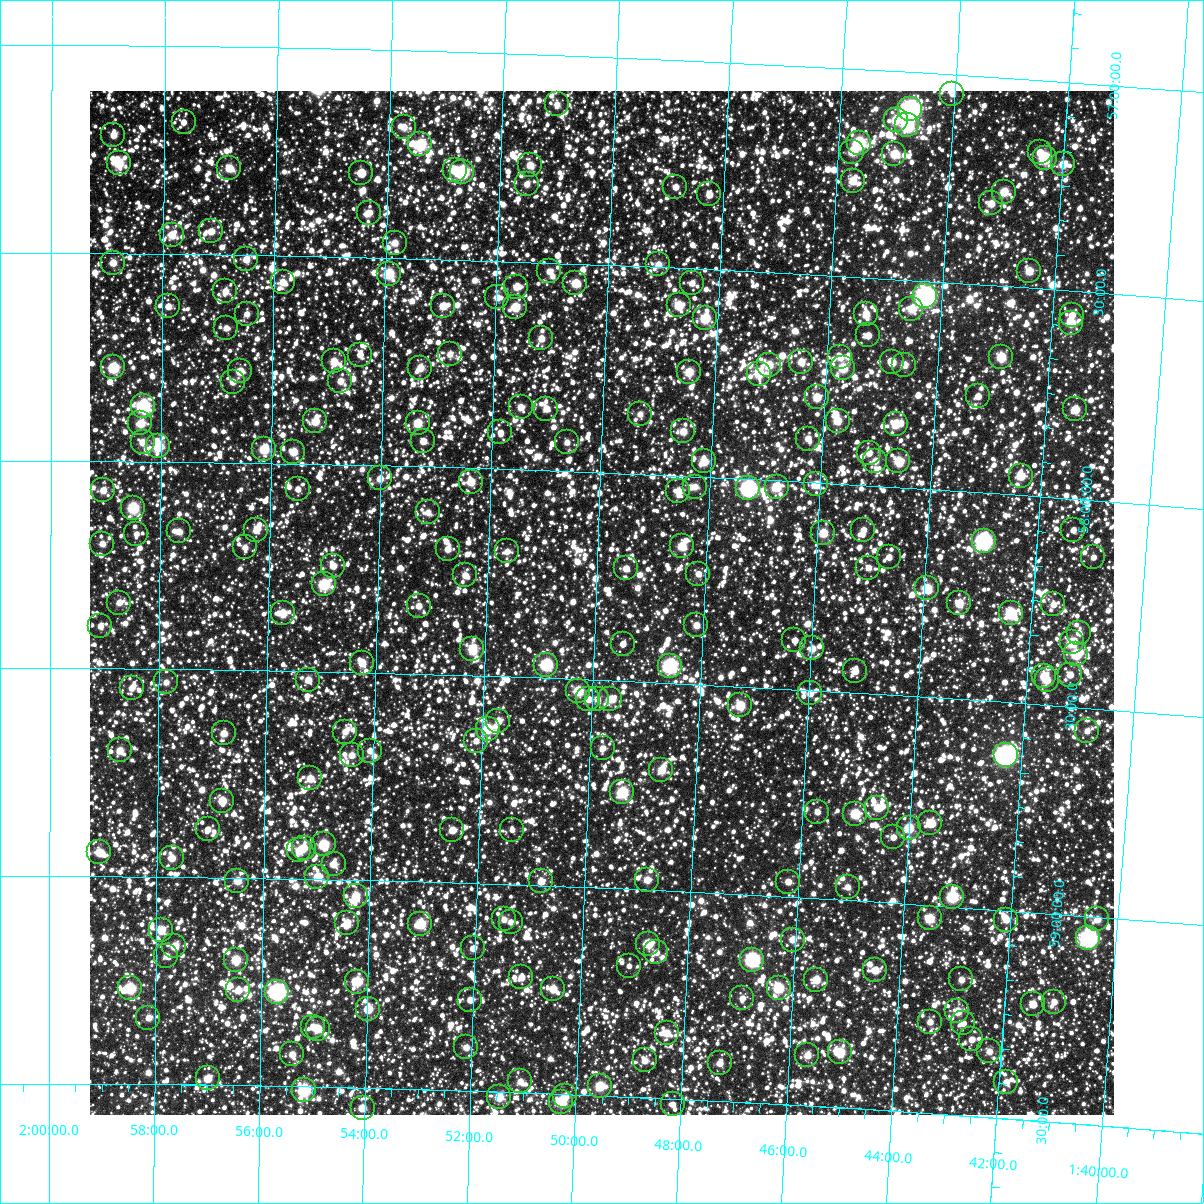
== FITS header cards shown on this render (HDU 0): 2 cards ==
NAXIS1  =                 1024
NAXIS2  =                 1024

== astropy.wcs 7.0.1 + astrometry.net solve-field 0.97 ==
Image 1024 x 1024 px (HDU 0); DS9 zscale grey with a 90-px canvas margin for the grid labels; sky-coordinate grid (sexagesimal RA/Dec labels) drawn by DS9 from the SOLVED WCS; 259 Tycho-2 reference stars matched to detected sources circled (green)
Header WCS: RA---TAN-SIP/DEC--TAN-SIP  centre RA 01:49:53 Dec +58:19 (27.47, +58.31 deg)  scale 8.67 arcsec/px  FOV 148.0' x 148.0'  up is +178 deg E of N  parity flipped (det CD > 0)
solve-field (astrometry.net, Tycho-2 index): VERIFIED the header's WCS against the Tycho-2 star catalogue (verified at 6 index scales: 13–259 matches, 0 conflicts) and refined it, rather than solving blind
Solved WCS: RA---TAN-SIP/DEC--TAN-SIP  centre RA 01:49:53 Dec +58:19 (27.47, +58.31 deg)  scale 8.67 arcsec/px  FOV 148.0' x 148.0'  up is +178 deg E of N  parity flipped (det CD > 0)
The solver's refit moves the header's centre by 0.25 arcsec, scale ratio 1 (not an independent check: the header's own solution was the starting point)
Tycho-2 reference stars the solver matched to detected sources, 259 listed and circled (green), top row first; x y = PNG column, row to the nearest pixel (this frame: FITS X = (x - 90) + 1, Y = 1024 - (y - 91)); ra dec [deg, ICRS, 3 dp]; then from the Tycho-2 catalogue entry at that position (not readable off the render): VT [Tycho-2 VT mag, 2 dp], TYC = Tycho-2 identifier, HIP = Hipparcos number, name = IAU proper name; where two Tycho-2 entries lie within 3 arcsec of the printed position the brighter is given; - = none
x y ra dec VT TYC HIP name
952 94 26.010 +57.046 11.05 3679-1208-1 - -
557 104 27.759 +57.117 10.60 3692-1474-1 - -
910 109 26.192 +57.089 6.24 3679-2248-1 8148 -
896 120 26.253 +57.117 10.04 3679-1332-1 8166 -
184 122 29.414 +57.183 11.58 3692-2632-1 - -
907 125 26.200 +57.128 8.15 3679-742-1 - -
404 127 28.434 +57.184 10.67 3692-2192-1 - -
113 135 29.725 +57.214 10.38 3692-1929-1 - -
859 143 26.409 +57.177 8.12 3679-765-1 - -
420 144 28.359 +57.224 8.32 3692-2007-1 8823 -
852 152 26.438 +57.199 9.41 3679-929-1 - -
1040 152 25.606 +57.173 10.54 3679-1809-1 - -
894 154 26.250 +57.198 9.60 3679-908-1 - -
1045 158 25.581 +57.185 8.36 3679-1356-1 7964 -
119 163 29.701 +57.282 9.04 3692-1525-1 - -
1063 164 25.501 +57.198 9.92 3679-951-1 - -
530 165 27.869 +57.266 9.93 3692-2017-1 - -
229 168 29.209 +57.291 9.80 3692-1921-1 - -
455 170 28.203 +57.284 9.69 3692-1687-1 - -
462 172 28.170 +57.288 8.15 3692-2059-1 - -
361 173 28.619 +57.297 10.85 3692-1577-1 - -
853 181 26.430 +57.269 9.94 3679-1113-1 - -
527 184 27.880 +57.312 10.81 3692-1547-1 - -
675 187 27.216 +57.305 10.70 3692-1691-1 - -
1004 192 25.753 +57.273 9.40 3679-1780-1 - -
709 194 27.066 +57.319 10.69 3692-1004-1 - -
991 203 25.806 +57.303 10.01 3679-1023-1 - -
369 213 28.580 +57.394 10.68 3692-1309-1 - -
211 231 29.286 +57.445 10.27 3692-2035-1 - -
172 235 29.461 +57.454 9.96 3692-1457-1 - -
395 243 28.462 +57.463 10.20 3692-1329-1 - -
246 259 29.126 +57.511 10.24 3692-1473-1 - -
113 263 29.723 +57.522 10.18 3692-746-1 - -
658 264 27.278 +57.493 10.50 3692-1731-1 - -
549 271 27.767 +57.520 10.65 3692-1527-1 - -
1029 271 25.617 +57.460 9.60 3679-893-1 - -
389 274 28.485 +57.538 8.77 3692-1437-1 - -
283 282 28.960 +57.564 10.19 3692-154-1 - -
575 283 27.646 +57.546 9.36 3692-1185-1 - -
692 283 27.124 +57.535 10.84 3692-936-1 - -
516 287 27.910 +57.561 10.29 3692-752-1 - -
225 291 29.217 +57.588 10.46 3692-374-1 - -
925 296 26.075 +57.537 6.29 3679-2209-1 8115 -
497 297 27.996 +57.587 10.41 3692-128-1 - -
679 305 27.179 +57.590 9.21 3692-726-1 - -
168 306 29.473 +57.626 11.52 3692-336-1 - -
443 306 28.238 +57.612 9.95 3692-286-1 - -
515 307 27.912 +57.609 9.23 3692-626-1 - -
911 309 26.133 +57.569 9.92 3679-913-1 - -
247 314 29.120 +57.642 10.91 3692-252-1 - -
866 314 26.336 +57.587 10.02 3679-679-1 - -
1072 315 25.412 +57.559 10.54 3679-1026-1 - -
705 318 27.058 +57.618 9.02 3692-430-1 - -
1071 323 25.416 +57.577 9.59 3679-1382-1 - -
226 328 29.212 +57.677 11.01 3692-800-1 - -
868 335 26.321 +57.639 10.35 3679-506-1 - -
541 338 27.791 +57.683 10.32 3692-188-1 - -
450 354 28.201 +57.728 10.65 3692-486-1 - -
360 355 28.606 +57.735 11.08 3692-212-1 - -
840 357 26.440 +57.695 10.53 3679-685-1 - -
1001 357 25.716 +57.671 9.26 3679-632-1 - -
334 361 28.724 +57.751 9.97 3692-518-1 - -
801 362 26.616 +57.712 10.04 3679-637-1 - -
892 362 26.207 +57.700 10.52 3679-669-1 - -
769 365 26.759 +57.722 9.63 3692-678-1 - -
904 365 26.150 +57.704 10.16 3679-191-1 - -
113 367 29.718 +57.775 8.58 3692-638-1 - -
420 368 28.333 +57.762 10.00 3692-138-1 - -
843 368 26.426 +57.720 9.21 3679-655-1 - -
240 371 29.146 +57.780 9.80 3692-869-1 - -
689 372 27.119 +57.749 9.31 3692-294-1 - -
759 374 26.803 +57.745 9.57 3692-136-1 8313 -
340 381 28.691 +57.799 10.47 3692-745-1 - -
233 382 29.178 +57.806 10.60 3692-719-1 - -
978 396 25.810 +57.769 10.70 3679-512-1 - -
817 397 26.536 +57.794 9.66 3679-514-1 - -
143 406 29.583 +57.868 7.94 3692-387-1 9190 -
521 407 27.873 +57.850 10.29 3692-533-1 - -
546 409 27.756 +57.851 10.35 3692-521-1 - -
1075 409 25.369 +57.785 9.71 3679-160-1 - -
640 414 27.331 +57.856 10.75 3692-773-1 - -
315 421 28.802 +57.898 9.56 3692-621-1 - -
838 421 26.436 +57.848 9.61 3679-279-1 - -
140 423 29.593 +57.909 9.60 3692-629-1 - -
418 423 28.337 +57.896 9.36 3692-819-1 - -
896 424 26.172 +57.847 9.31 3679-43-1 - -
683 431 27.132 +57.892 10.48 3692-830-1 - -
500 432 27.961 +57.912 10.91 3692-739-1 - -
808 439 26.567 +57.895 10.63 3679-532-1 - -
423 441 28.309 +57.939 10.38 3692-649-1 - -
143 442 29.583 +57.955 10.26 3692-820-1 - -
567 442 27.658 +57.930 10.72 3692-659-1 - -
158 446 29.513 +57.964 8.87 3692-297-1 9168 -
264 449 29.032 +57.967 9.07 3692-309-1 9018 -
293 452 28.898 +57.972 9.70 3692-475-1 - -
869 453 26.287 +57.921 10.51 3679-465-1 - -
704 461 27.032 +57.962 9.64 3692-487-1 - -
875 461 26.255 +57.939 10.35 3679-89-1 - -
898 461 26.151 +57.936 9.28 3679-408-1 - -
1021 476 25.593 +57.953 9.46 3679-425-1 - -
380 478 28.502 +58.032 10.19 3692-141-1 - -
471 482 28.088 +58.033 9.61 3692-265-1 - -
816 484 26.516 +58.004 9.77 3679-4-1 - -
695 487 27.067 +58.024 10.67 3692-233-1 - -
777 487 26.697 +58.015 9.09 3692-423-1 - -
748 488 26.825 +58.021 6.88 3692-191-1 8321 -
298 489 28.874 +58.062 11.05 3692-605-1 - -
103 490 29.761 +58.071 10.38 3692-95-1 - -
678 491 27.143 +58.037 10.37 3692-341-1 - -
133 508 29.624 +58.112 8.43 3692-205-1 9215 -
428 512 28.279 +58.110 10.74 3692-151-1 - -
256 530 29.062 +58.163 10.58 3696-1366-1 - -
863 530 26.292 +58.107 10.53 3679-590-1 - -
1073 530 25.338 +58.075 11.41 3679-241-1 - -
179 531 29.414 +58.168 10.46 3696-1912-1 - -
823 533 26.475 +58.120 9.28 3679-544-1 - -
136 534 29.607 +58.175 11.07 3696-1860-1 - -
984 541 25.741 +58.116 7.08 3679-40-1 8019 -
102 544 29.763 +58.199 10.53 3696-60-1 - -
682 546 27.116 +58.169 9.50 3696-1790-1 - -
245 547 29.111 +58.204 10.94 3696-1678-1 - -
448 549 28.184 +58.197 10.57 3696-1046-1 - -
507 551 27.911 +58.198 10.91 3696-1722-1 - -
889 557 26.168 +58.169 10.68 3683-732-1 - -
1093 557 25.237 +58.137 11.45 3683-1768-1 - -
333 566 28.706 +58.244 10.46 3696-1150-1 - -
626 568 27.366 +58.228 10.47 3696-1990-1 - -
868 568 26.259 +58.197 10.92 3683-1752-1 - -
698 574 27.034 +58.234 10.92 3696-750-1 - -
465 575 28.101 +58.259 10.62 3696-1246-1 - -
324 584 28.747 +58.290 8.59 3696-926-1 - -
927 588 25.984 +58.239 8.98 3683-1828-1 - -
119 603 29.684 +58.341 10.58 3696-276-1 - -
959 603 25.834 +58.269 9.68 3683-2024-1 - -
1053 604 25.404 +58.257 10.90 3683-1574-1 - -
419 606 28.310 +58.336 10.61 3696-1772-1 - -
283 613 28.932 +58.361 9.77 3696-1550-1 - -
1011 613 25.595 +58.286 8.50 3683-1628-1 - -
696 625 27.031 +58.358 10.72 3696-1846-1 - -
100 626 29.770 +58.398 10.93 3696-216-1 - -
1079 633 25.279 +58.321 10.99 3683-1508-1 - -
794 640 26.578 +58.382 11.54 3683-984-1 - -
1072 642 25.308 +58.345 8.95 3683-922-1 7868 -
623 644 27.366 +58.410 11.20 3696-1460-1 - -
812 648 26.494 +58.399 10.52 3683-936-1 - -
472 649 28.057 +58.435 9.41 3696-1820-1 8725 -
1076 654 25.284 +58.373 8.92 3683-1938-1 - -
362 663 28.564 +58.476 9.85 3696-1670-1 - -
546 665 27.715 +58.468 8.01 3696-872-1 8586 -
670 666 27.146 +58.458 7.46 3696-968-1 8415 -
855 671 26.292 +58.448 11.02 3683-1030-1 - -
1070 675 25.304 +58.423 10.70 3683-176-1 - -
1044 676 25.424 +58.431 9.93 3683-1336-1 - -
308 680 28.810 +58.520 10.29 3696-1728-1 - -
1047 680 25.410 +58.439 9.87 3683-1130-1 - -
166 682 29.464 +58.531 10.85 3696-1540-1 - -
132 688 29.624 +58.546 11.17 3696-405-1 - -
578 691 27.562 +58.528 9.01 3696-1464-1 - -
810 693 26.493 +58.507 10.61 3683-1390-1 - -
588 699 27.514 +58.547 11.59 3696-1000-1 - -
597 699 27.474 +58.545 10.61 3696-1076-1 - -
610 699 27.414 +58.545 10.13 3696-1730-1 - -
740 705 26.813 +58.546 9.11 3696-2034-1 - -
498 721 27.925 +58.607 10.57 3696-1798-1 - -
488 729 27.973 +58.626 9.71 3696-1804-1 - -
1087 731 25.208 +58.555 11.17 3683-352-1 - -
345 732 28.635 +58.643 10.70 3696-828-1 - -
224 733 29.196 +58.653 10.19 3696-2042-1 - -
476 741 28.026 +58.657 10.83 3696-1826-1 - -
603 748 27.439 +58.664 10.78 3696-792-1 - -
120 750 29.677 +58.697 10.02 3696-614-1 - -
370 751 28.516 +58.688 10.59 3696-1570-1 - -
352 755 28.599 +58.700 10.54 3696-856-1 - -
1006 755 25.574 +58.628 6.34 3683-914-1 7963 -
661 770 27.162 +58.710 9.74 3696-1042-1 - -
310 778 28.792 +58.758 9.94 3696-1734-1 - -
622 792 27.339 +58.768 8.47 3696-2584-1 - -
222 801 29.198 +58.815 9.54 3696-2387-1 - -
877 808 26.152 +58.774 10.40 3683-1104-1 - -
817 812 26.430 +58.792 10.93 3683-544-1 - -
855 814 26.253 +58.791 8.85 3683-128-1 8165 -
930 823 25.902 +58.802 10.92 3683-1684-1 - -
909 828 26.000 +58.817 9.24 3683-1892-1 - -
208 829 29.264 +58.884 11.56 3696-2257-1 - -
452 830 28.124 +58.874 10.15 3696-2139-1 - -
512 830 27.846 +58.868 11.32 3696-2533-1 - -
893 837 26.071 +58.842 10.81 3683-1170-1 - -
324 844 28.722 +58.916 8.65 3696-2542-1 - -
304 848 28.815 +58.925 9.96 3696-2399-1 - -
299 850 28.835 +58.932 9.68 3696-2143-1 - -
99 852 29.768 +58.943 9.73 3696-521-1 - -
172 858 29.430 +58.955 10.19 3696-2595-1 - -
334 864 28.673 +58.963 10.40 3696-2406-1 - -
317 877 28.749 +58.995 9.66 3696-2005-1 - -
647 880 27.206 +58.976 10.09 3696-1907-1 - -
237 881 29.121 +59.007 10.48 3696-2463-1 - -
541 881 27.702 +58.990 10.16 3696-2233-1 - -
788 882 26.547 +58.963 10.67 3683-2054-1 - -
848 887 26.268 +58.968 10.83 3683-268-1 - -
356 896 28.567 +59.038 9.46 3696-2434-1 - -
952 897 25.777 +58.976 8.42 3683-730-1 - -
930 918 25.876 +59.032 9.18 3683-212-1 - -
504 919 27.869 +59.085 10.65 3696-2594-1 - -
1097 919 25.094 +59.005 10.29 3683-714-1 - -
1006 920 25.519 +59.022 10.35 3683-1314-1 - -
511 922 27.836 +59.090 11.23 3696-1035-1 - -
347 923 28.603 +59.103 10.10 3696-2324-1 - -
420 924 28.259 +59.102 8.87 3696-2099-1 8791 -
161 930 29.475 +59.128 9.72 3696-2507-1 - -
1088 938 25.129 +59.053 6.95 3683-102-1 7812 -
793 940 26.512 +59.102 10.34 3683-1973-1 8237 -
648 944 27.188 +59.129 9.09 3696-2317-1 - -
174 946 29.412 +59.167 9.75 3696-2301-1 - -
473 948 28.010 +59.156 10.88 3696-1241-1 - -
656 952 27.148 +59.149 10.96 3696-2338-1 - -
166 956 29.450 +59.191 10.89 3696-1565-1 - -
236 960 29.123 +59.198 9.25 3696-1447-1 - -
752 960 26.697 +59.156 7.43 3696-2057-1 8288 -
629 966 27.274 +59.184 11.69 3696-2393-1 - -
875 970 26.118 +59.164 10.22 3683-1845-1 - -
521 977 27.777 +59.222 11.18 3696-1013-1 - -
961 979 25.710 +59.174 10.71 3683-2093-1 - -
816 980 26.391 +59.195 9.61 3683-1787-1 - -
357 982 28.550 +59.245 9.10 3696-1961-1 - -
130 988 29.620 +59.269 8.58 3696-173-1 9211 -
779 988 26.565 +59.221 8.70 3683-1541-1 - -
553 989 27.626 +59.247 10.14 3696-2153-1 - -
238 990 29.109 +59.271 10.29 3696-1613-1 - -
277 992 28.929 +59.273 7.04 3696-837-1 8980 -
742 998 26.734 +59.249 11.18 3696-1093-1 - -
470 1000 28.015 +59.281 10.56 3696-2327-1 - -
1054 1002 25.267 +59.211 10.76 3683-1585-1 - -
1033 1004 25.367 +59.221 11.39 3683-1639-1 - -
368 1009 28.496 +59.310 9.41 3696-1819-1 - -
957 1011 25.718 +59.250 9.84 3683-1375-1 - -
148 1018 29.531 +59.340 10.40 3696-68-1 - -
930 1022 25.844 +59.280 10.73 3683-1319-1 - -
963 1023 25.690 +59.278 11.39 3683-833-1 - -
313 1027 28.753 +59.356 10.38 3696-2205-1 - -
318 1029 28.731 +59.360 9.80 3696-2287-1 - -
667 1033 27.082 +59.342 10.10 3696-955-1 8396 -
971 1039 25.643 +59.316 10.95 3683-1617-1 - -
466 1047 28.027 +59.395 10.44 3696-2025-1 - -
989 1051 25.555 +59.342 10.45 3683-1591-1 - -
840 1052 26.259 +59.367 9.16 3683-951-1 - -
292 1054 28.849 +59.423 10.41 3696-1727-1 - -
807 1055 26.412 +59.378 10.32 3683-749-1 - -
645 1060 27.180 +59.411 10.37 3696-1125-1 - -
720 1063 26.824 +59.408 10.53 3696-935-1 - -
208 1078 29.247 +59.484 9.89 3696-2151-1 - -
520 1081 27.765 +59.473 10.49 3696-1529-1 - -
1006 1082 25.466 +59.413 11.38 3683-859-1 - -
600 1086 27.386 +59.477 9.06 3696-2172-1 - -
304 1090 28.790 +59.508 8.16 3696-1551-1 8941 -
565 1096 27.549 +59.505 10.35 3696-2046-1 - -
499 1097 27.863 +59.512 9.43 3696-2502-1 - -
561 1102 27.569 +59.519 8.48 3696-1259-1 - -
673 1104 27.039 +59.513 10.92 3696-1509-1 - -
363 1108 28.509 +59.549 9.77 3696-2286-1 8865 -